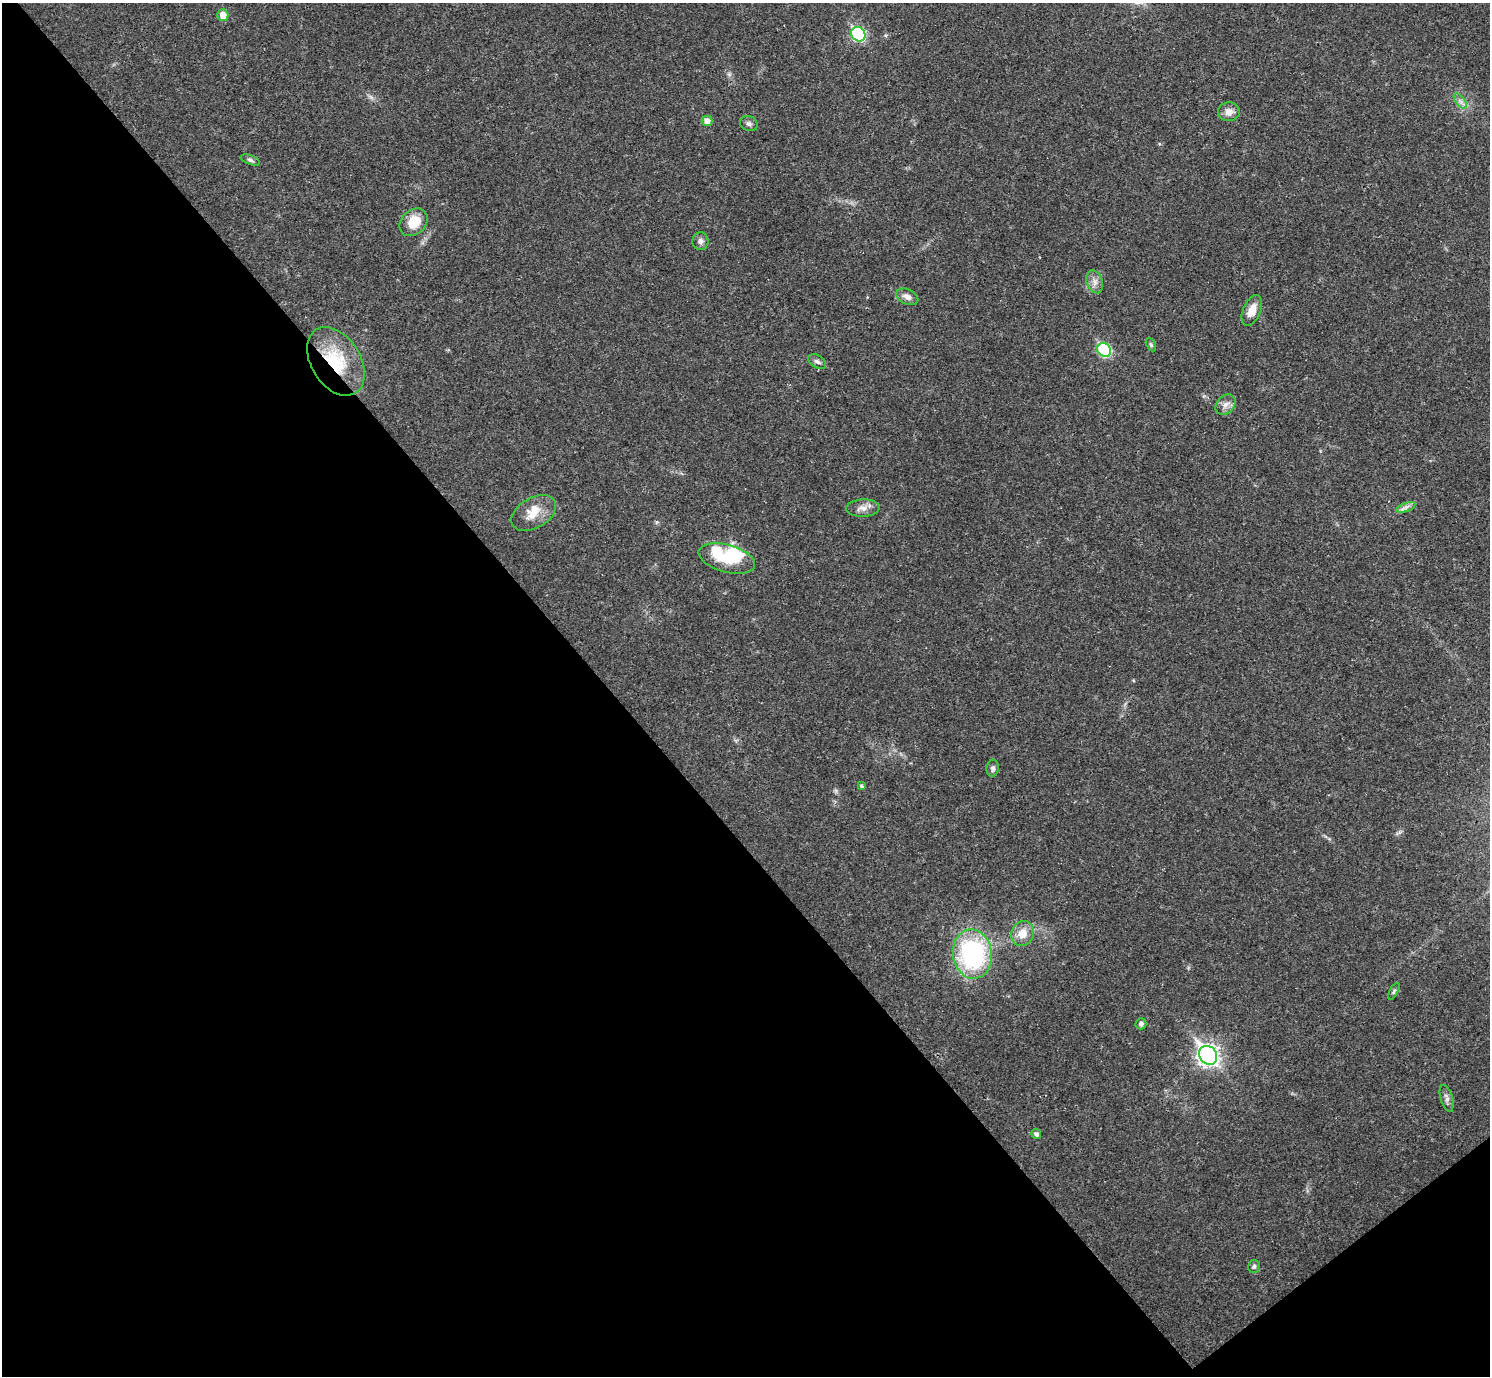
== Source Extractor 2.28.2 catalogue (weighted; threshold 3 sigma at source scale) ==
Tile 14 of 4 x 4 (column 2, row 4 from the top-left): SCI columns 1489-2976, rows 157-1530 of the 5955 x 5951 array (HDU 1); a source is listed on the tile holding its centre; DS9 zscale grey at full resolution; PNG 1492 x 1378 px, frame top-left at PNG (2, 3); each listed source drawn as its Kron ellipse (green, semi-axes under 4 px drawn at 4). Shown black and unused: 43% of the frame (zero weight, under 3 of 4 exposures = <1% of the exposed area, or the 3 px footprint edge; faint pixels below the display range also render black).
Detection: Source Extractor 2.28.2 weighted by HDU 2 'WHT'; one run over the whole footprint, this tile lists its part. Background 0.0352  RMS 0.0026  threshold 0.0118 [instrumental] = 3 sigma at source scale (4.5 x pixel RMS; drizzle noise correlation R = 1.50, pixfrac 1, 0.05/0.05 arcsec/px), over >= 5 px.
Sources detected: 34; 2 inside a brighter object's white glare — neither listed nor drawn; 1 inside a brighter listed object's ellipse — not listed separately; the other 31 listed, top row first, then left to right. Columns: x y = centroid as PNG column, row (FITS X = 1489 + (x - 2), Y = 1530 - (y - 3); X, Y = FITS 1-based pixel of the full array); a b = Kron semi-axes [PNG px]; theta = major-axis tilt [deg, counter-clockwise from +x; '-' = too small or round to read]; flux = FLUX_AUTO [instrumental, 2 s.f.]
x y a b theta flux
223 15 5 5 - 2.8
858 34 7 6 - 30
1460 101 9 4 -53 0.89
1229 112 11 9 5 2
707 121 5 5 - 1.8
749 123 9 7 -27 0.8
250 160 10 4 -20 0.69
413 222 15 12 44 5.4
700 241 9 8 - 1.2
1095 282 12 8 -71 1.6
907 297 11 7 -25 1.6
1252 310 16 8 67 3.3
1151 344 7 4 -64 0.44
1104 350 7 6 - 24
336 361 37 24 -58 16
817 361 10 6 -32 0.83
1226 404 11 8 48 1.6
1406 507 10 4 19 0.95
863 508 17 8 3 2.1
534 513 24 15 31 4.9
727 558 29 13 -15 8.9
993 768 8 6 83 0.8
861 786 4 4 - 0.47
1022 933 12 11 - 3.8
972 954 25 19 -82 42
1394 991 9 3 60 0.49
1141 1024 5 5 - 0.86
1208 1055 10 8 -51 140
1447 1098 14 6 -74 1.1
1036 1134 5 5 - 0.9
1254 1267 6 5 - 0.59
Overlapping masked pixels (flux is a lower limit): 1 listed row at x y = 336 361